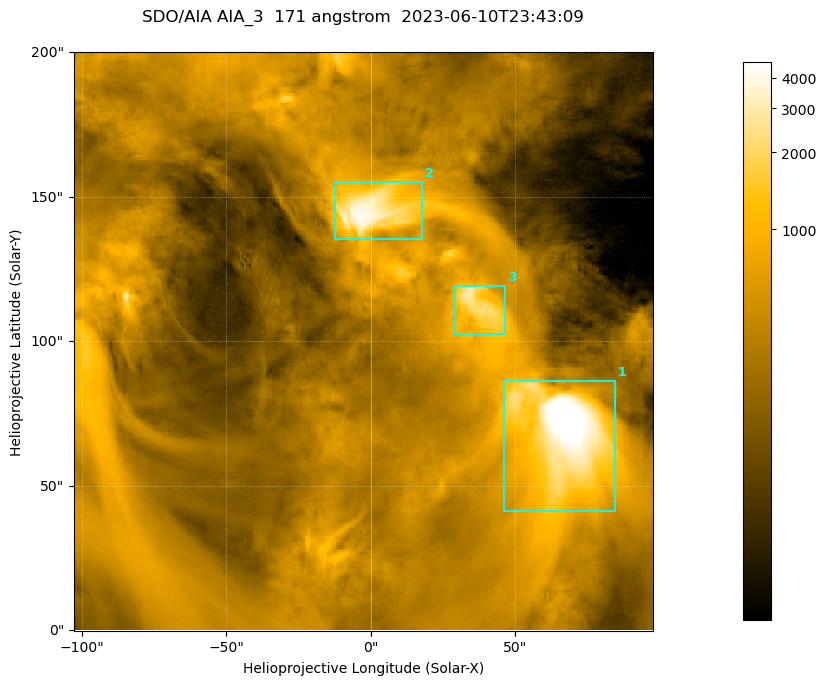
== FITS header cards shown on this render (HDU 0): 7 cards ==
TELESCOP= 'SDO/AIA '
INSTRUME= 'AIA_3   '
WAVELNTH=                  171
WAVEUNIT= 'angstrom'
DATE-OBS= '2023-06-10T23:43:09.350'
CTYPE1  = 'HPLN-TAN'
CTYPE2  = 'HPLT-TAN'

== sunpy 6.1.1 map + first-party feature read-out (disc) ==
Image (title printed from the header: SDO/AIA AIA_3  171 angstrom  2023-06-10T23:43:09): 334 x 334 px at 0.599 arcsec/px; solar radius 945 arcsec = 1577 px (partial field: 1.4% of the solar disc is inside the frame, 100% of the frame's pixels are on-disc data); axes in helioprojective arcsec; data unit not stated in the header (colour bar unlabelled)
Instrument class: DISC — disc imager (sunpy class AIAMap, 171 A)
Bright regions (active regions / flare kernels): reference = the on-disc median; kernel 3 px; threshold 5 sigma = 1054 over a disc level ~355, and >= 1.15x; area >= 111 px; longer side >= 4 px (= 2.4 arcsec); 3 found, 3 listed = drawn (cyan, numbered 1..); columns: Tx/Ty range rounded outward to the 2 arcsec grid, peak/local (2 s.f.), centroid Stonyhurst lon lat
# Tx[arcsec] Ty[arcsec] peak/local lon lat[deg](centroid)
1 46..84 40..86 20 +4 +5
2 -12..18 134..156 12 +0 +9
3 28..48 102..120 8.4 +2 +7